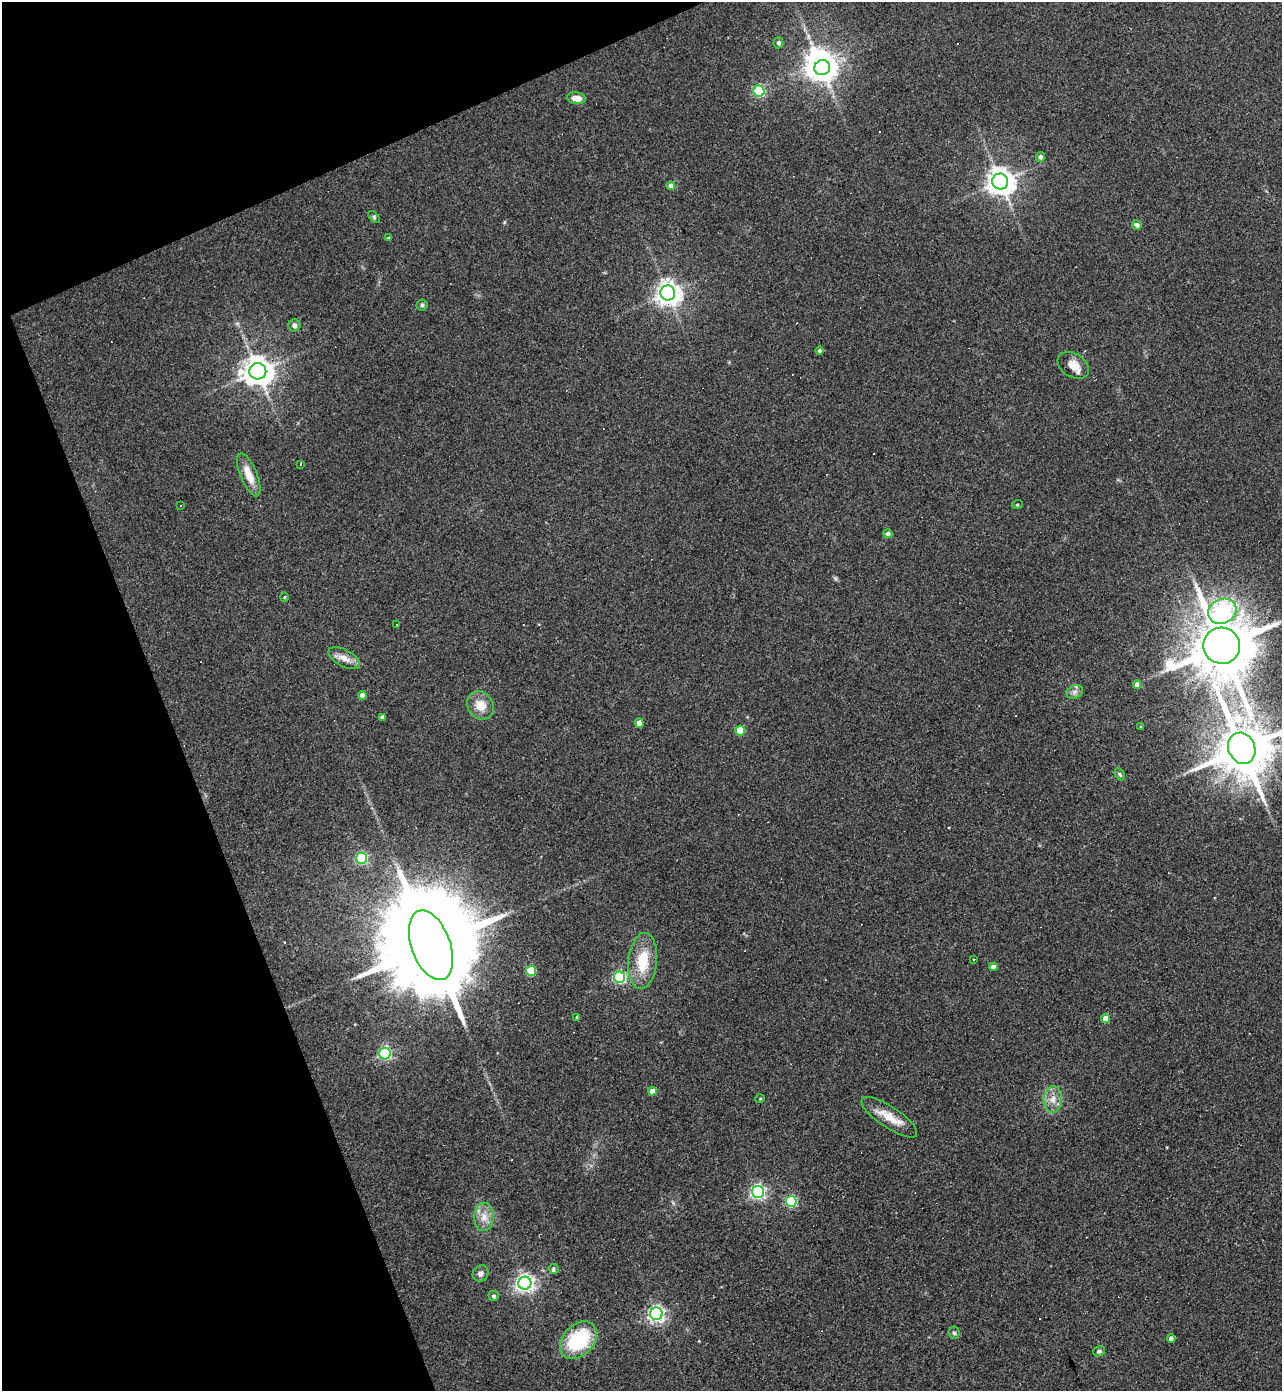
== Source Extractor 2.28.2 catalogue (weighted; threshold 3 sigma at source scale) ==
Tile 5 of 4 x 4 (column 1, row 2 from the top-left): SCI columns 145-1424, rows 2778-4166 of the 5540 x 5554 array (HDU 1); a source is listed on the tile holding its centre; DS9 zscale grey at full resolution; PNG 1284 x 1393 px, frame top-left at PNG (2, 2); each listed source drawn as its Kron ellipse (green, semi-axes under 4 px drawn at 4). Shown black and unused: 20% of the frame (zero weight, under 3 of 4 exposures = <1% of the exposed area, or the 3 px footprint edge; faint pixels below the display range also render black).
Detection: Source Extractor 2.28.2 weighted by HDU 2 'WHT'; one run over the whole footprint, this tile lists its part. Background 0.067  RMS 0.0076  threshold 0.0344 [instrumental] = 3 sigma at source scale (4.5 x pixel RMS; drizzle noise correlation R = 1.50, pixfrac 1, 0.05/0.05 arcsec/px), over >= 5 px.
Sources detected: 75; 1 inside a brighter object's white glare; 11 cosmic-ray / hot-pixel residue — neither listed nor drawn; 1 inside a brighter listed object's ellipse — not listed separately; the other 62 listed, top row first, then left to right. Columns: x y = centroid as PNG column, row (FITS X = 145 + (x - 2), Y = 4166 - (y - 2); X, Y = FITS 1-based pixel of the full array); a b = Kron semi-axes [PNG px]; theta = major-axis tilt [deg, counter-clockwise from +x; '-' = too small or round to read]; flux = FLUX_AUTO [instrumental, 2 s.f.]
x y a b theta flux
778 43 5 5 - 2
822 68 8 7 - 690
759 91 5 5 - 79
576 98 9 6 -7 6.2
1040 157 5 4 - 2.5
1000 181 8 7 - 880
671 186 4 4 - 5.8
374 217 7 4 -46 1.1
1137 225 5 4 - 2.9
389 238 4 3 - 1.2
668 293 7 7 - 660
422 305 5 5 - 1.4
294 325 6 6 - 2.5
819 350 4 4 - 1.5
1073 365 17 11 -33 8.5
258 371 8 8 - 1100
300 465 3 2 - 0.55
249 475 23 8 -68 12
181 505 3 3 - 1.1
1017 505 5 3 - 0.72
888 534 4 4 - 3.2
284 597 5 3 - 0.66
1222 611 14 12 25 68
397 625 3 3 - 2.7
1222 646 18 18 - 7000
344 658 17 8 -29 7
1137 685 4 4 - 4.6
1075 692 8 6 21 2.8
362 695 4 4 - 4.1
480 705 15 12 -54 11
382 717 4 4 - 2.7
639 723 5 4 - 5.1
1141 726 3 2 - 0.51
740 730 5 4 - 21
1242 748 16 13 -65 5000
1120 774 6 4 -60 1.2
362 858 5 5 - 76
431 945 36 19 -70 25000
974 960 2 2 - 0.71
643 961 28 14 84 24
993 967 4 4 - 4.3
531 971 5 5 - 34
620 977 5 5 - 100
577 1017 4 4 - 0.68
1106 1019 4 4 - 10
385 1054 6 5 - 120
652 1091 4 4 - 5.6
760 1099 5 3 - 0.62
1053 1099 13 9 87 6.6
889 1117 33 10 -34 14
758 1192 6 6 - 180
791 1201 5 5 - 70
484 1217 14 10 87 7.8
554 1269 5 5 - 1.8
481 1273 8 7 - 3.6
525 1283 6 6 - 350
494 1296 5 5 - 1.6
656 1314 6 6 - 250
954 1333 6 5 - 1.5
1171 1339 4 4 - 4.3
578 1340 21 15 46 53
1099 1351 6 5 - 1.5
Isophote crosses this tile's border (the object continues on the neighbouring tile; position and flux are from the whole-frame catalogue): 1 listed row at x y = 1242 748